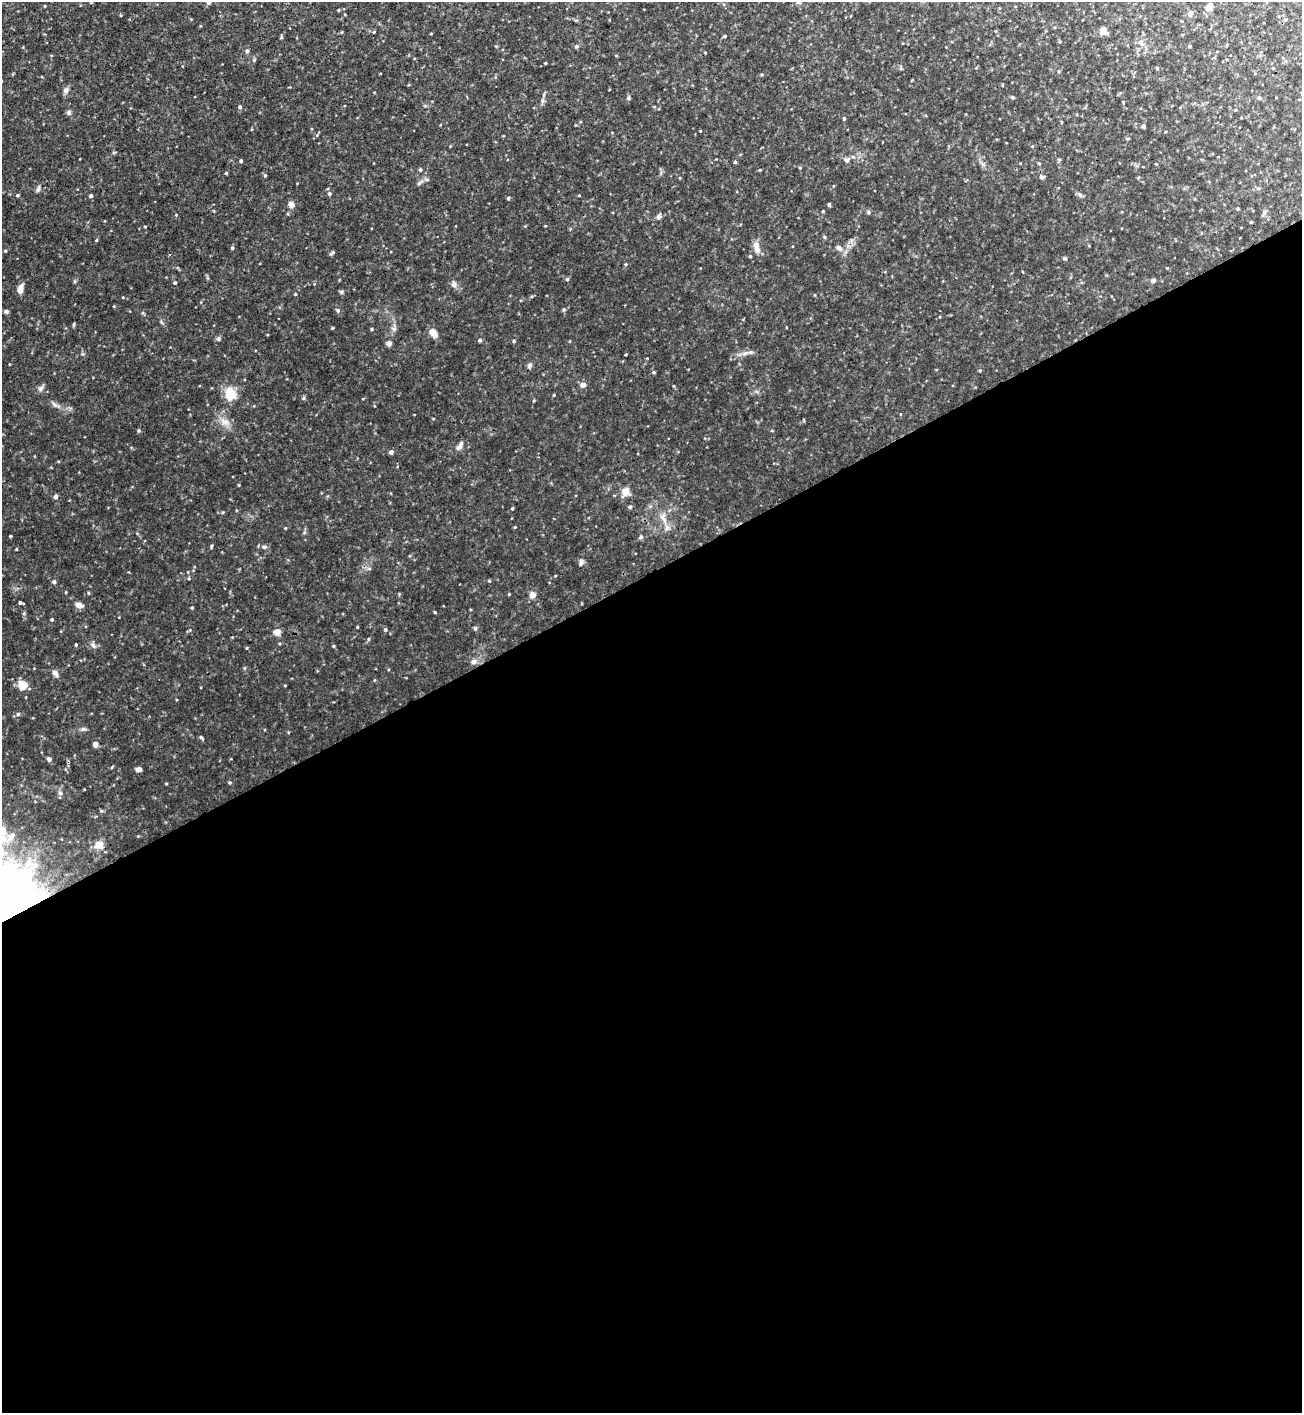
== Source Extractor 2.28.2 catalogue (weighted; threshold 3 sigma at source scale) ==
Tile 15 of 4 x 4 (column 3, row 4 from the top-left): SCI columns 2758-4057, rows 10-1420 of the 5650 x 5664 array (HDU 1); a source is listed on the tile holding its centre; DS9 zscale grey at full resolution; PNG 1304 x 1415 px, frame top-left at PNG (2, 2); no overlay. Shown black and unused: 60% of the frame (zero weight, under 3 of 4 exposures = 1% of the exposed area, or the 3 px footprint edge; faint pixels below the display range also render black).
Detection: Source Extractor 2.28.2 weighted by HDU 2 'WHT'; one run over the whole footprint, this tile lists its part. Background 0.0355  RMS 0.0035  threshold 0.0158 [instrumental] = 3 sigma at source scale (4.5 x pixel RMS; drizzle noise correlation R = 1.50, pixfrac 1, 0.05/0.05 arcsec/px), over >= 5 px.
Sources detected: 130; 1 inside a brighter object's white glare — not listed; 1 inside a brighter listed object's ellipse — not listed separately; the other 128 listed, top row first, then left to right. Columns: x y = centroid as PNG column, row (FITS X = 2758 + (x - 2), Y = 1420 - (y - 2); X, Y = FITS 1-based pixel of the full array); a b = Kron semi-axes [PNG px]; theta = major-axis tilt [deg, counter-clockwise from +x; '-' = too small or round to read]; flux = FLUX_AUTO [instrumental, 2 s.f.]
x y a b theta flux
209 2 4 4 - 1.2
799 2 7 5 -5 0.77
1209 7 11 8 64 2
338 10 4 3 - 0.25
1190 13 7 6 - 0.96
1285 19 5 3 - 0.36
1104 30 5 4 - 4.3
374 32 3 3 - 0.26
725 36 4 3 - 0.42
577 46 6 4 71 0.39
1190 46 5 3 - 0.3
247 51 5 4 - 0.48
545 63 4 3 - 0.28
66 90 6 6 - 1.3
1012 97 5 4 - 0.37
629 98 5 4 - 0.6
1259 98 5 5 - 0.6
240 107 5 4 - 0.6
69 112 6 6 - 0.79
844 119 4 3 - 0.44
1143 126 5 4 - 0.49
847 160 6 5 - 0.73
241 161 4 3 - 0.54
735 162 4 4 - 0.43
1039 163 5 3 - 0.29
800 168 4 3 - 0.26
420 170 4 4 - 0.6
760 170 4 3 - 0.28
226 173 4 3 - 0.32
265 175 4 4 - 0.39
1042 177 5 5 - 0.61
427 180 6 4 -19 0.49
38 189 8 5 74 0.75
329 194 5 4 - 0.66
17 195 4 3 - 0.4
91 195 4 4 - 0.57
579 195 4 3 - 0.24
508 198 4 3 - 0.59
291 204 7 6 - 1.7
829 204 4 3 - 0.5
1238 209 4 3 - 0.34
823 211 3 3 - 0.3
868 212 4 4 - 0.68
1264 212 8 5 47 0.77
658 217 6 6 - 0.82
1251 222 3 3 - 0.29
825 237 5 3 - 0.37
756 245 9 8 - 1.6
232 248 4 4 - 0.5
839 248 8 6 -39 1.2
333 252 6 4 2 0.47
750 256 4 3 - 0.35
1065 258 5 4 - 0.47
1167 268 3 3 - 0.22
567 279 4 4 - 0.51
1153 280 4 4 - 1.4
175 283 4 3 - 0.33
454 284 8 7 - 1
20 289 10 5 82 2.3
341 292 6 4 89 0.49
564 309 5 4 - 0.43
338 310 5 4 - 0.61
6 311 5 5 - 0.78
74 324 6 3 72 0.36
333 328 4 3 - 0.27
372 329 4 3 - 0.3
394 329 6 6 - 0.8
433 332 8 6 -47 3.3
218 339 6 4 19 0.52
480 340 4 4 - 0.59
514 341 5 3 - 0.3
389 343 5 5 - 1.2
626 354 3 2 - 0.31
529 365 7 5 48 0.79
980 370 4 3 - 0.36
654 372 4 4 - 0.41
582 385 7 6 - 1.3
41 389 9 5 53 0.89
230 394 15 13 -76 5.4
554 395 3 3 - 0.28
304 398 6 4 89 0.43
139 430 5 4 - 0.41
460 446 13 6 57 1.2
391 452 4 4 - 1.2
239 485 3 3 - 0.28
625 491 11 8 67 2.9
56 496 5 5 - 0.87
630 507 4 4 - 0.6
512 508 4 3 - 0.33
663 518 15 6 -57 2.2
10 536 3 3 - 0.32
641 537 5 5 - 0.65
212 546 5 3 - 0.43
264 547 6 5 - 0.71
581 562 8 5 76 0.77
489 581 4 3 - 0.34
54 582 4 4 - 0.76
88 593 4 3 - 0.26
509 594 4 3 - 0.27
532 595 8 8 - 1.4
20 602 4 4 - 0.51
79 605 7 5 -14 2.1
192 608 4 3 - 0.34
435 612 3 3 - 0.27
52 619 4 3 - 0.39
357 627 3 3 - 0.33
475 628 5 4 - 0.73
385 629 5 5 - 0.54
277 632 8 7 - 1.9
368 639 5 3 - 0.34
76 645 4 3 - 0.39
93 645 8 6 -57 0.97
333 646 4 3 - 0.36
474 662 8 7 - 1.3
55 673 8 6 -54 1.4
23 685 9 8 - 4.8
18 714 5 5 - 0.53
83 729 8 5 11 0.76
201 737 7 3 -42 0.45
96 744 4 4 - 2.1
49 759 4 4 - 1.1
139 769 4 4 - 2.3
230 782 5 4 - 0.42
166 783 4 3 - 0.3
60 793 6 6 - 0.88
4 838 9 9 - 2.8
99 845 13 11 -16 2.8
8 909 65 40 -15 510
Overlapping masked pixels (flux is a lower limit): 1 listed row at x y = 8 909
Isophote crosses this tile's border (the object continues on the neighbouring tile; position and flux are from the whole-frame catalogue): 3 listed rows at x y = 209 2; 799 2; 8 909